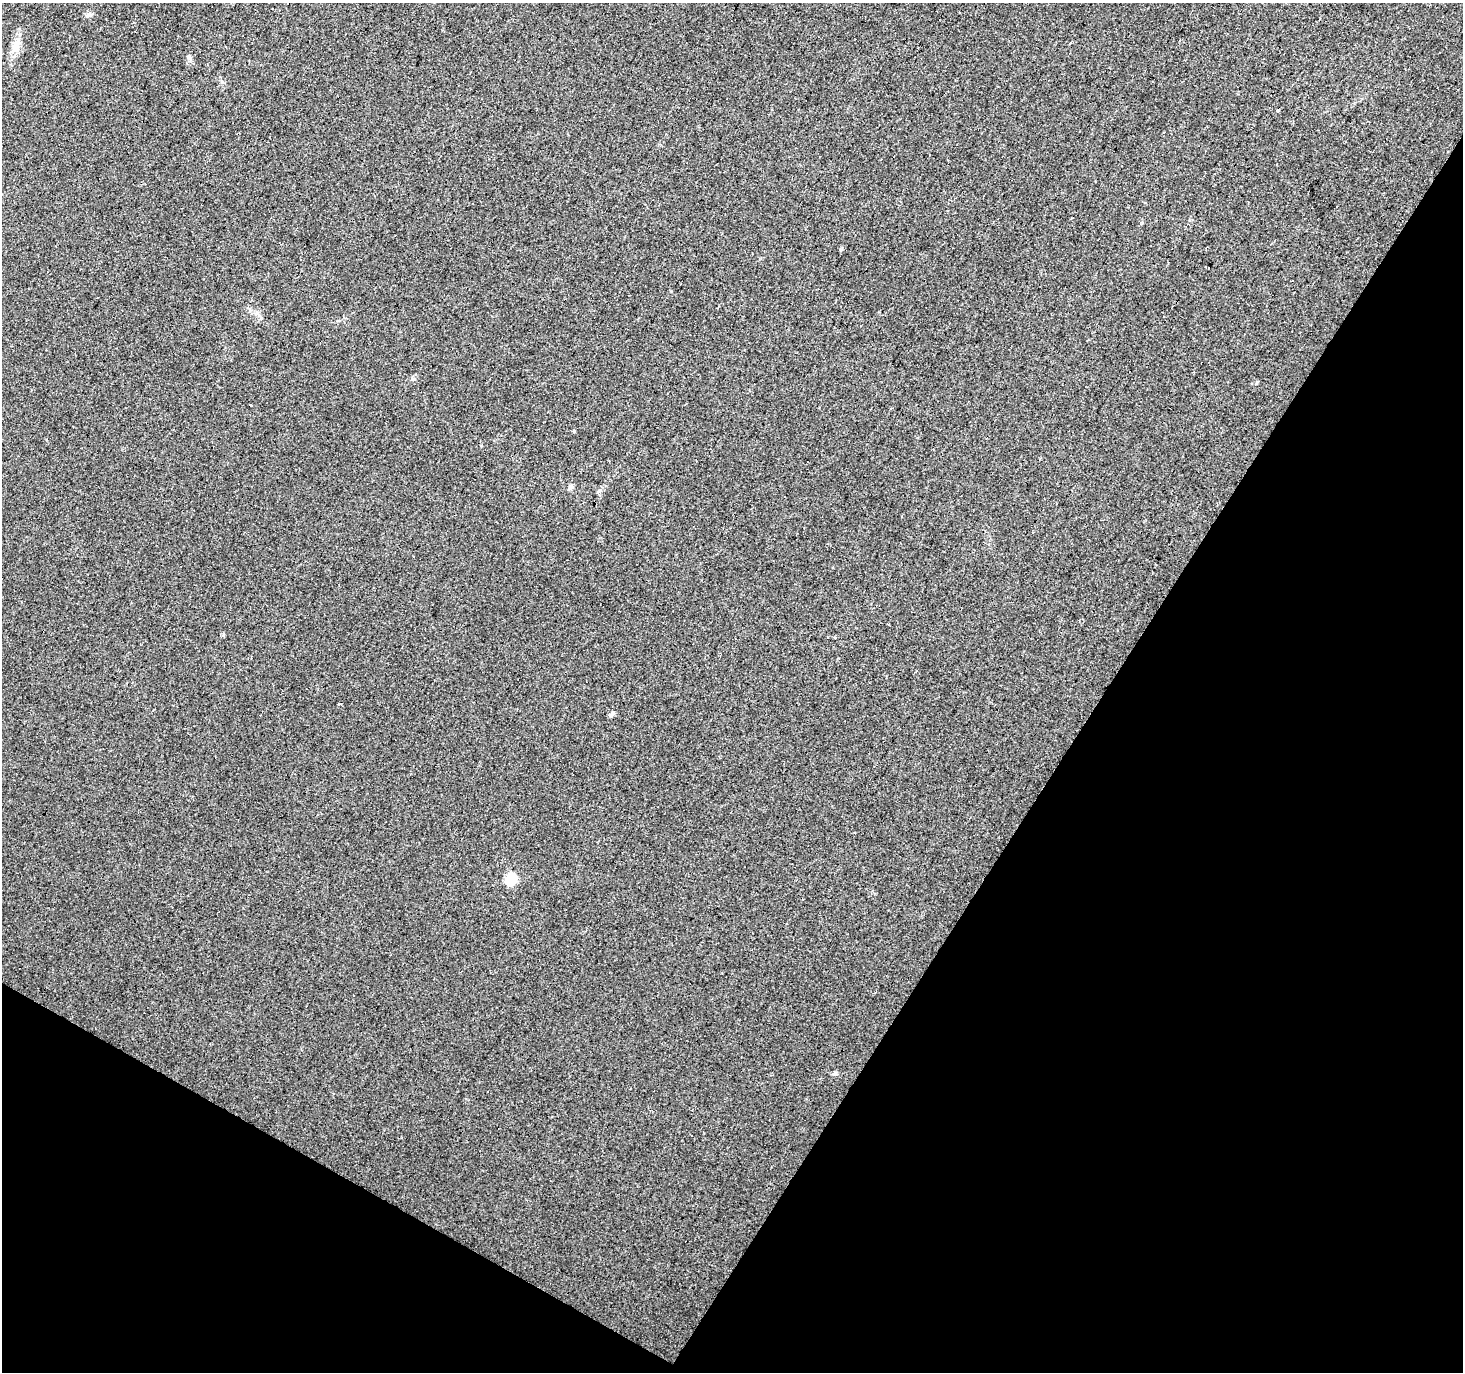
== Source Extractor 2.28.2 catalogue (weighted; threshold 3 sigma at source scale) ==
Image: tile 15 of 4 x 4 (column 3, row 4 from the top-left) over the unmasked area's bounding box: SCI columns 2921-4381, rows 188-1557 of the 5844 x 5921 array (HDU 1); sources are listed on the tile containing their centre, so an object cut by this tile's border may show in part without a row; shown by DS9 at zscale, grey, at full resolution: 1 PNG px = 1 image px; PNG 1465 x 1374 px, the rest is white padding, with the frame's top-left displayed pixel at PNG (2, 3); no overlay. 31% of this frame is shown black and not used: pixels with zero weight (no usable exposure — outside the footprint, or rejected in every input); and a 3 px margin inside the footprint's outer edge (the drizzle kernel's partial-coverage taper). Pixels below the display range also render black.
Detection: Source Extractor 2.28.2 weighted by HDU 2 'WHT'; one run over the whole footprint, this tile lists its part. Background 0.0217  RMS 0.0064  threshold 0.0287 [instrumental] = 3 sigma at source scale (4.5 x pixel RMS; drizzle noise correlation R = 1.50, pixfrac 1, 0.0396/0.0396 arcsec/px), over >= 5 px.
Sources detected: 20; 7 cosmic-ray / hot-pixel residue — not listed; the other 13 listed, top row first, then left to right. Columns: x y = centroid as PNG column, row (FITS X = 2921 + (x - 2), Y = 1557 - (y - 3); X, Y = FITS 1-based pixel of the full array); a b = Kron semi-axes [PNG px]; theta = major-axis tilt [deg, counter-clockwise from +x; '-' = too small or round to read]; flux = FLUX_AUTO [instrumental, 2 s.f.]
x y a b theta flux
87 15 7 4 70 1.2
16 46 21 10 79 7
189 57 7 6 - 1.9
250 405 3 3 - 2.1
571 487 7 6 - 1.6
599 491 4 3 - 380
223 635 5 4 - 0.72
835 638 3 3 - 2.3
340 704 3 3 - 3.2
612 714 8 5 51 1.6
511 879 15 12 66 11
835 1074 8 4 -8 1.2
487 1091 3 3 - 1.2
Unlisted compact peaks at least as high as the median listed source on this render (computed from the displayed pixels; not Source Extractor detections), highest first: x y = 414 379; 574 431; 1257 382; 259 315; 1142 223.